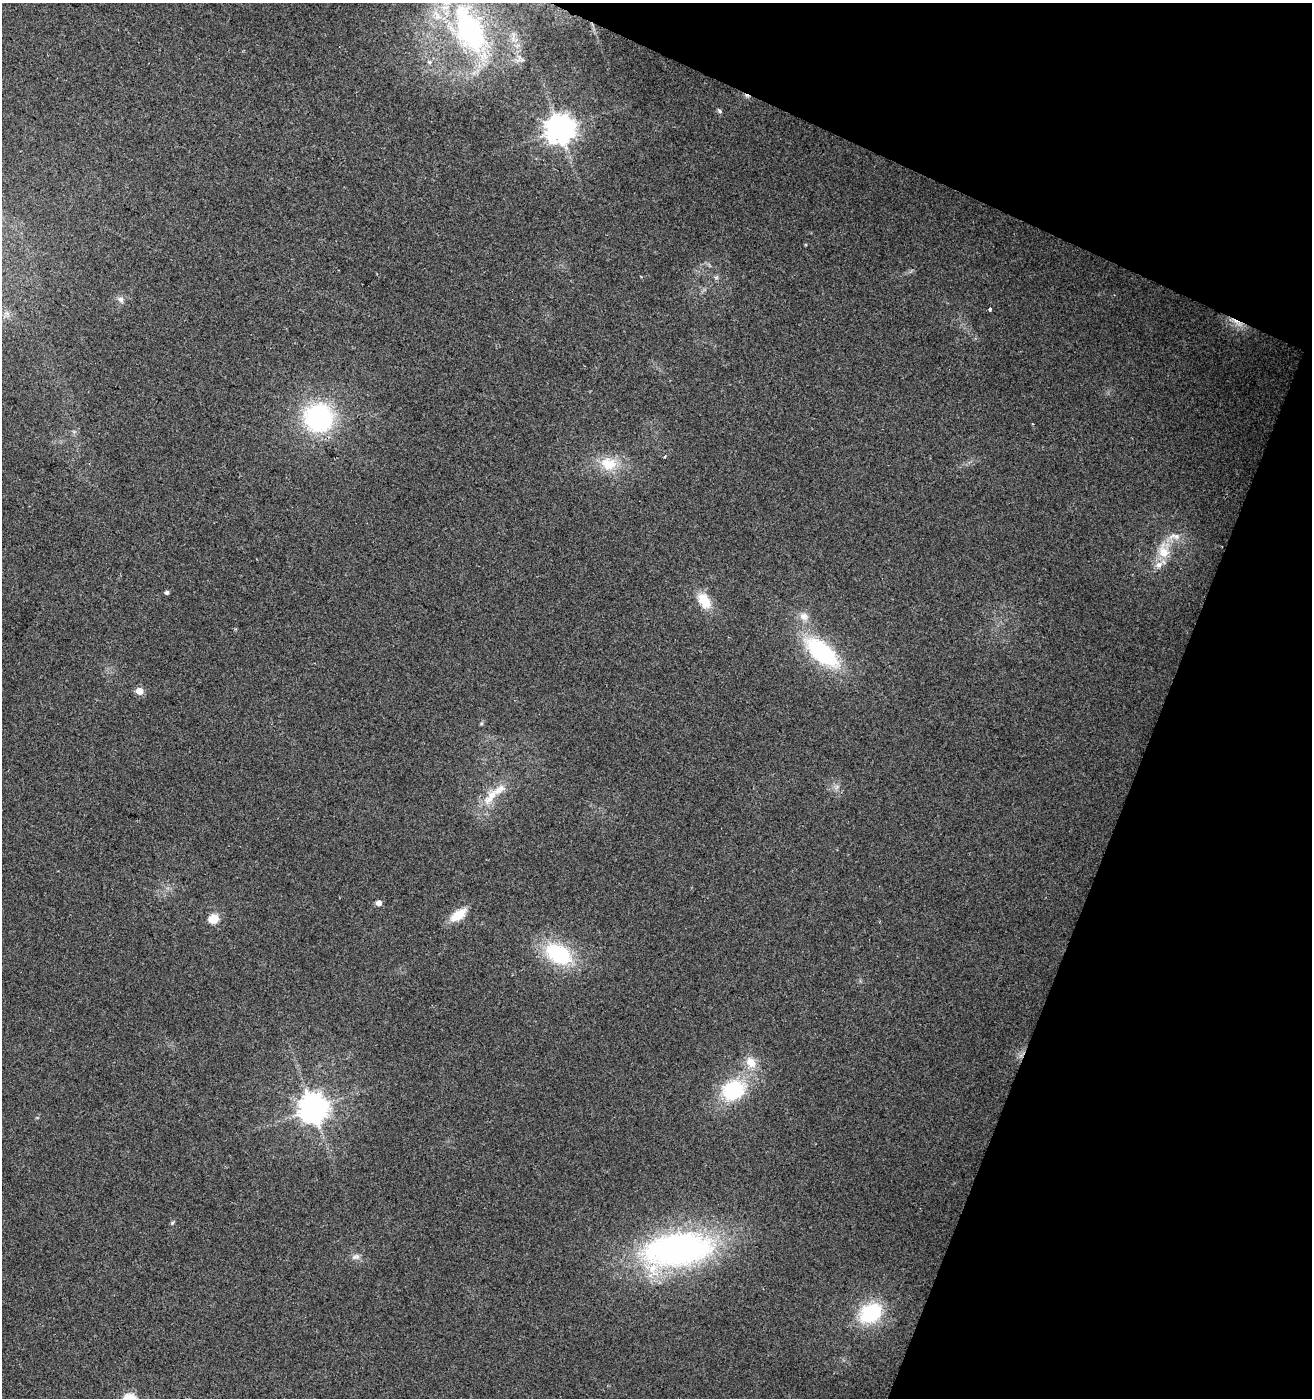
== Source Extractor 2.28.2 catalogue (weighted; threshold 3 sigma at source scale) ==
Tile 8 of 4 x 4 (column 4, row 2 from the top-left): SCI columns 4204-5513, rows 2795-4190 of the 5720 x 5593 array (HDU 1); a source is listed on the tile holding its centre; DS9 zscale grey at full resolution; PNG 1314 x 1400 px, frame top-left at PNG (2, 3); no overlay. Shown black and unused: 20% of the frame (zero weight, under 2 of 3 exposures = <1% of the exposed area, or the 3 px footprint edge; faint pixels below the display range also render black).
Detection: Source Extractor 2.28.2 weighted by HDU 2 'WHT'; one run over the whole footprint, this tile lists its part. Background 0.0617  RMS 0.0093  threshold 0.0418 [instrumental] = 3 sigma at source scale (4.5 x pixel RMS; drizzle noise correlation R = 1.50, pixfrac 1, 0.0396/0.0396 arcsec/px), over >= 5 px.
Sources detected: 35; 2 cosmic-ray / hot-pixel residue — not listed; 2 inside a brighter listed object's ellipse — not listed separately; the other 31 listed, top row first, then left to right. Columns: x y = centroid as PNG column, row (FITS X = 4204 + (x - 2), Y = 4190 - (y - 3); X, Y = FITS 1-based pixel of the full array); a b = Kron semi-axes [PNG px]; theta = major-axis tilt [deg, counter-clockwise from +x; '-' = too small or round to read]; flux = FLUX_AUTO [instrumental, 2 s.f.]
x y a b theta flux
470 30 60 31 -66 160
429 62 7 5 -21 2.3
719 111 7 4 -46 1.6
560 129 9 8 - 1300
641 277 3 3 - 0.82
716 277 6 4 18 1.5
121 299 10 7 -56 3.8
990 309 3 3 - 4.1
319 418 28 27 - 130
665 456 4 3 - 0.94
608 464 23 19 -11 25
1174 536 20 9 1 10
1163 552 19 12 -78 19
167 592 4 4 - 2.5
704 600 21 13 -59 20
804 616 12 10 -30 7.5
822 652 40 19 -41 99
139 691 5 5 - 16
482 723 6 4 71 1.2
491 796 31 12 51 21
379 903 5 4 - 7.4
458 915 18 9 37 20
214 919 6 5 - 40
559 954 28 18 -29 77
751 1062 17 12 -53 13
733 1090 24 20 23 68
313 1108 9 9 - 1400
172 1223 5 4 - 1.3
678 1250 82 38 9 290
356 1257 12 7 16 4.2
870 1313 22 16 33 68